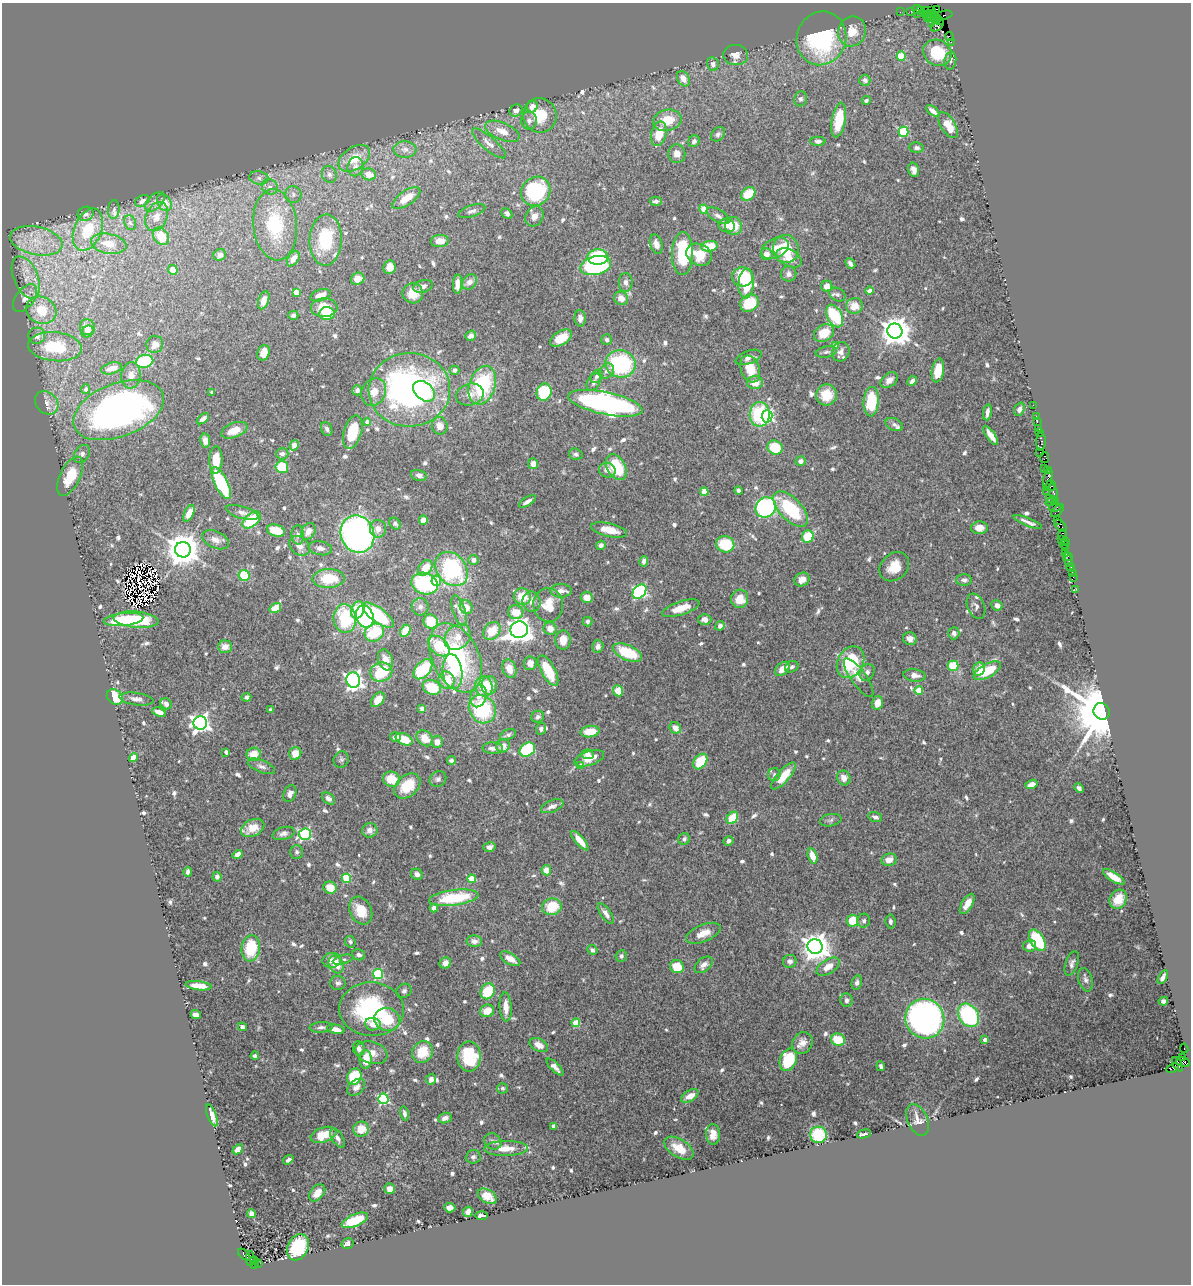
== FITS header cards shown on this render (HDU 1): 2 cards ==
NAXIS1  =                 1189
NAXIS2  =                 1282

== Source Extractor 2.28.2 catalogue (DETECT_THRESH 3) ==
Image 1189 x 1282 px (HDU 1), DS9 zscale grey, 1 PNG px = 1 image px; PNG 1193 x 1286 px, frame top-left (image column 1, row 1282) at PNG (2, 3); each listed source drawn as its Kron ellipse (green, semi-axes under 4 px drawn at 4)
Background 1.49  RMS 0.035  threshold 0.104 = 3 sigma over >= 5 px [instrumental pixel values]
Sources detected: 740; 7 with non-positive FLUX_AUTO (blend fragments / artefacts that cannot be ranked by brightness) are neither listed nor drawn; of the other 733, the 500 brightest by FLUX_AUTO listed and drawn (233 fainter detections omitted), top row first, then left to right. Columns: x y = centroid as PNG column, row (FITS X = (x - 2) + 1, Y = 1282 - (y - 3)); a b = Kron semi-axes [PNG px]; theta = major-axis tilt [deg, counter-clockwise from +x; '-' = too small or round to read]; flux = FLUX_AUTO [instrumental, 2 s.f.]
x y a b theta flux
917 9 5 3 - 210
937 9 2 2 - 24
921 10 3 2 - 80
925 10 2 2 - 26
911 11 2 2 - 26
931 11 3 2 - 76
900 12 2 2 - 24
917 13 3 2 - 30
925 14 2 2 - 64
929 15 5 2 - 140
933 15 3 2 - 95
944 15 9 3 13 170
927 19 3 2 - 210
936 19 5 4 - 270
940 20 4 3 - 160
931 23 2 2 - 110
938 26 7 4 38 510
852 31 15 13 70 36
949 37 4 2 - 140
821 38 27 24 69 300
951 42 2 2 - 41
937 53 14 12 -28 96
736 55 12 10 -4 16
901 56 5 4 - 97
950 61 9 6 79 6.8
713 64 7 6 - 8.3
683 79 8 6 -60 22
865 80 5 5 - 9.4
801 99 7 6 - 6.6
866 100 4 4 - 6.2
532 106 6 5 - 19
516 111 7 5 28 14
933 111 8 4 -39 13
540 115 17 16 - 73
667 120 14 10 12 54
839 120 17 7 80 87
529 121 9 7 80 11
948 125 14 7 -58 42
502 131 18 8 -23 33
904 132 5 5 - 160
659 134 12 7 76 59
718 134 8 6 47 6.6
694 141 6 5 - 7.3
818 141 7 4 0 7.5
489 143 21 6 -41 18
917 148 7 5 -7 7.3
405 149 11 8 -4 13
677 154 9 8 - 18
354 158 17 11 34 45
355 167 10 7 76 13
914 170 7 5 -74 11
329 174 9 7 -66 9.2
369 174 7 6 - 23
259 178 10 6 -11 11
270 187 8 7 - 13
536 191 15 14 - 210
293 194 8 8 - 9.3
748 194 8 6 41 57
406 198 16 7 34 37
142 201 8 5 31 10
656 201 6 4 3 7.2
155 202 12 7 46 10
164 203 9 6 -56 26
704 209 4 4 - 52
114 210 9 5 85 7
472 211 14 5 18 9.4
507 213 6 4 -44 6.8
86 214 8 7 - 6.6
534 216 10 8 60 16
718 216 13 6 -29 11
156 217 15 10 65 25
130 223 7 5 -67 6.1
275 225 35 22 -85 180
727 225 8 6 -13 20
733 226 9 8 - 47
88 230 22 13 68 81
161 236 9 7 -55 44
326 240 25 16 87 130
36 241 26 14 -12 75
440 241 9 6 7 20
109 244 18 10 -11 35
656 244 10 6 -75 15
709 246 8 5 8 54
775 248 14 9 28 26
786 249 14 12 -80 85
683 254 21 10 89 160
767 254 6 6 - 17
220 255 6 5 - 12
699 255 13 10 -27 56
598 257 10 8 2 130
789 258 13 8 -28 26
293 259 8 5 56 19
850 263 6 3 -51 7.4
596 266 16 9 14 270
390 267 7 6 - 20
173 270 5 4 - 23
789 274 7 7 - 11
26 277 22 12 -67 45
743 277 10 9 - 110
358 279 7 6 - 24
469 282 8 6 40 14
626 282 9 7 -89 11
458 284 9 4 87 16
746 284 15 7 87 75
423 286 10 6 16 10
827 286 5 5 - 18
870 291 4 4 - 22
296 292 4 4 - 34
413 293 10 10 - 40
321 295 10 5 17 17
837 295 8 6 -29 7.3
25 298 16 9 53 24
621 298 7 6 - 21
264 300 9 5 71 20
749 303 10 8 31 82
855 306 8 7 - 30
324 308 13 9 1 52
41 310 15 13 -27 78
327 314 7 6 - 57
293 315 5 4 - 6.7
835 316 12 7 -63 150
580 318 8 5 -86 13
87 327 8 7 - 30
895 331 7 7 - 3600
87 332 6 5 - 11
824 333 10 8 30 45
37 336 8 8 - 16
471 336 5 5 - 9.7
561 338 12 7 32 46
607 340 5 5 - 7.6
155 344 9 8 - 16
836 345 4 4 - 32
55 347 27 14 -6 130
826 352 10 5 10 6.8
841 352 10 8 67 12
264 353 8 6 73 21
749 357 13 6 20 13
145 361 9 6 14 130
621 364 15 13 -11 240
112 368 10 5 15 24
750 369 14 9 -69 49
454 370 5 4 - 6.9
938 370 12 6 80 42
607 371 8 7 - 11
131 375 13 9 83 20
597 376 7 5 54 6.2
889 380 9 6 39 17
912 381 5 4 - 10
594 382 9 6 60 8.8
755 383 8 6 1 28
482 385 20 13 72 200
86 389 5 4 - 9.7
357 390 5 5 - 8.7
409 390 41 37 3 840
424 391 12 8 -38 100
212 392 3 3 - 6.2
374 392 14 12 62 29
544 392 8 7 - 140
470 395 14 10 15 23
826 395 11 10 - 41
871 402 15 7 86 79
47 403 13 10 -45 18
605 403 38 11 -12 780
1033 405 2 2 - 47
1019 409 7 5 70 11
118 410 47 26 21 1100
987 412 8 3 81 9.8
760 414 12 10 90 170
767 416 6 5 - 290
1036 416 2 2 - 84
203 419 7 4 39 9.4
367 422 4 4 - 13
1037 422 2 2 - 55
894 424 9 6 -24 7
440 426 9 7 -75 22
327 429 7 5 -67 6.4
1039 429 4 3 - 400
234 430 13 7 21 32
353 432 17 9 73 82
1040 433 3 3 - 180
991 435 11 4 -56 23
205 440 7 5 -80 15
1041 442 9 5 90 390
294 445 5 4 - 34
775 448 8 7 - 70
1040 452 2 2 - 59
82 454 10 7 57 11
282 454 6 5 - 9.1
576 454 7 5 -18 6.7
1045 457 5 4 - 130
216 460 14 6 89 41
801 461 5 5 - 9.6
533 464 5 5 - 21
282 467 6 6 - 70
616 467 14 9 -59 120
1044 468 2 2 - 61
607 470 8 7 - 17
1048 470 3 3 - 98
419 475 8 5 -14 8.8
70 476 21 10 64 73
1048 479 12 4 80 940
221 483 17 6 -64 200
1051 486 6 5 - 660
1046 490 2 2 - 100
738 491 4 3 - 7
704 492 4 4 - 65
1053 492 9 4 -75 410
1049 498 4 2 - 140
527 501 9 4 31 10
1051 501 6 4 41 430
1056 502 3 2 - 100
766 507 10 9 - 510
1055 507 6 3 9 360
791 509 22 11 -46 150
1057 511 8 3 46 330
189 513 9 4 63 22
242 513 17 6 -17 12
252 520 11 6 39 110
423 520 4 4 - 18
1058 520 3 2 - 310
1028 522 15 3 -22 11
395 524 6 5 - 7.1
1060 525 7 4 -44 240
979 528 8 6 5 23
378 529 9 8 - 17
609 530 18 6 -13 33
276 531 9 5 -14 48
308 531 9 6 59 19
357 534 19 16 -68 930
298 535 9 6 -87 9.2
1062 535 5 3 - 560
808 536 6 6 - 68
216 540 14 8 -23 16
1061 540 4 3 - 230
1065 541 2 2 - 190
725 544 9 8 - 93
1065 544 5 3 - 190
601 545 5 4 - 8.8
299 546 11 8 -42 17
320 548 12 7 -10 12
1066 548 3 2 - 92
183 550 8 8 - 5100
1065 553 3 2 - 120
1068 556 4 3 - 48
1068 559 8 4 -66 160
474 560 5 5 - 12
644 561 5 4 - 8.9
894 567 16 13 44 42
425 568 9 6 51 37
1071 568 4 4 - 240
452 569 18 14 -51 280
1072 572 2 2 - 33
244 575 5 5 - 91
1073 577 2 2 - 55
328 578 16 9 1 71
802 580 8 6 31 15
964 580 8 5 1 7.7
436 581 5 4 - 66
425 583 13 10 -19 220
1076 589 3 2 - 36
561 591 10 6 0 13
639 592 8 5 49 470
522 596 8 8 - 52
587 597 6 5 - 25
740 599 9 8 - 36
532 602 10 9 - 16
548 605 17 15 -85 44
997 605 5 5 - 12
976 606 13 8 -68 9
420 607 8 8 - 10
466 607 7 6 - 25
275 608 6 4 36 38
681 608 19 7 18 34
358 610 9 6 68 54
459 611 16 6 -72 15
516 612 7 7 - 37
378 615 18 7 -37 170
365 616 12 8 -72 230
345 618 14 11 -84 140
123 620 20 6 6 120
136 620 22 8 -5 150
705 620 6 5 - 12
587 621 5 5 - 6.1
431 622 7 7 - 61
720 626 5 4 - 11
550 629 6 6 - 19
519 630 9 8 - 1900
405 631 6 5 - 45
492 631 10 7 49 51
374 633 10 8 29 110
954 633 6 5 - 8.6
458 637 14 11 43 36
910 639 7 6 - 13
563 640 10 7 86 25
439 646 12 8 -41 81
598 646 6 5 - 9.9
225 647 7 6 - 23
627 653 15 7 -23 98
456 658 37 23 -64 330
385 660 11 7 -72 22
851 662 17 12 59 140
530 663 7 6 - 15
953 666 5 5 - 66
792 667 7 5 23 6.8
423 669 11 7 49 110
509 669 9 7 -71 28
782 669 8 5 43 31
979 669 7 5 64 29
548 671 17 7 -61 71
987 671 15 6 29 81
381 672 11 9 15 100
452 672 17 10 -83 43
867 672 9 7 62 11
914 675 11 6 -7 15
859 678 23 7 -54 18
353 680 8 6 -78 960
446 680 9 8 - 54
489 685 9 8 - 30
484 686 10 8 -76 72
432 687 9 7 -24 75
919 690 4 4 - 56
618 691 5 5 - 31
478 696 11 8 74 16
115 697 9 7 -42 91
246 697 5 4 - 6
136 699 17 6 -8 13
378 700 8 5 50 32
877 703 7 5 75 23
166 704 6 5 - 9.6
422 708 4 4 - 6.8
482 709 15 12 -52 190
270 710 3 3 - 6
1102 711 8 8 - 25000
159 712 7 4 -18 16
538 717 6 6 - 7.3
200 723 7 6 - 1100
675 728 6 5 - 18
541 729 6 5 - 7.7
590 732 9 5 7 48
508 735 8 5 24 7.2
395 737 5 5 - 8.8
425 738 9 7 -45 32
404 739 9 5 -25 49
437 742 6 5 - 18
503 746 7 6 - 23
493 748 10 5 -1 14
527 750 8 6 34 170
226 752 4 3 - 12
295 753 6 6 - 31
254 754 7 6 - 37
588 754 6 4 -8 8.6
133 757 5 4 - 29
589 758 15 7 18 32
341 759 8 7 - 6.6
452 760 4 4 - 6.8
700 762 8 6 52 76
261 766 14 6 -22 10
581 766 4 4 - 21
774 775 6 6 - 6.4
783 776 17 6 48 58
844 778 7 6 - 18
391 779 8 7 - 49
438 779 9 7 32 7.8
1031 784 6 4 15 13
407 786 15 10 43 66
1079 788 5 4 - 7.6
290 794 9 6 65 14
328 799 7 5 -40 11
552 806 12 6 22 14
875 817 7 5 -18 8.2
732 818 7 5 53 71
831 820 11 6 10 7.2
253 828 12 8 26 41
370 830 8 7 - 15
283 833 11 6 15 9.9
305 834 6 5 - 320
684 839 6 5 - 6.5
580 841 12 4 -49 30
728 841 5 4 - 8
489 847 6 5 - 11
297 852 7 6 - 5.9
238 854 5 4 - 17
812 856 7 4 -75 33
889 860 8 6 13 26
546 870 5 4 - 21
188 872 5 3 - 6.9
417 874 6 5 - 11
217 877 5 4 - 11
1114 877 12 4 -32 24
346 878 4 4 - 110
472 879 4 4 - 63
330 888 6 6 - 38
454 898 25 8 7 130
1118 899 10 8 60 32
967 904 11 5 60 28
552 907 10 8 12 67
434 908 4 4 - 13
361 911 14 10 -64 52
606 913 12 5 -55 13
852 921 6 5 - 67
864 921 7 6 - 6.9
890 921 7 5 -83 6.7
703 933 18 8 22 32
1037 940 12 6 -58 160
474 941 8 5 -1 13
350 942 6 5 - 5.9
1030 946 6 5 - 18
815 947 7 7 - 3000
251 948 13 9 82 110
592 950 5 4 - 6
359 955 7 5 -14 7.7
621 956 6 5 - 6.6
510 959 11 5 -30 25
332 960 9 7 8 16
343 960 10 4 15 5.9
790 961 7 6 - 9.7
445 963 6 5 - 16
336 964 9 7 -66 36
1072 964 13 6 71 9.6
704 965 10 6 39 15
677 967 7 6 - 53
828 967 13 7 33 29
378 974 5 5 - 200
1163 977 7 3 59 11
1085 980 12 7 -74 9.9
857 982 7 5 76 7.8
338 983 8 7 - 7.5
199 986 13 4 -6 35
404 991 8 6 36 6.7
488 991 8 6 58 80
847 1000 7 6 - 7.4
1163 1001 4 4 - 8.7
506 1007 14 6 -87 25
371 1009 32 27 -3 270
487 1011 7 6 - 33
196 1015 5 4 - 17
969 1015 12 9 -56 250
387 1019 13 11 -16 65
925 1019 20 19 - 960
576 1023 4 4 - 73
373 1024 8 6 -6 24
242 1027 4 3 - 8.9
321 1027 11 5 4 8.1
336 1029 9 4 -13 22
838 1040 7 6 - 62
985 1040 4 4 - 12
803 1043 11 10 - 20
539 1045 10 6 -27 20
1184 1048 5 3 - 670
359 1049 7 6 - 11
422 1052 11 10 - 61
371 1053 16 11 -17 25
255 1056 4 4 - 7.3
469 1057 15 11 -89 140
1182 1058 3 2 - 520
366 1060 9 6 87 45
788 1060 11 8 68 150
1183 1062 7 4 -13 560
1178 1064 8 4 -64 900
881 1066 5 3 - 6.9
555 1067 11 4 -45 12
1173 1068 6 4 22 360
354 1077 8 7 - 100
431 1079 6 5 - 11
356 1087 10 7 42 14
502 1088 5 5 - 5.9
690 1096 9 5 33 28
383 1099 5 5 - 270
404 1113 7 4 -78 7.5
212 1115 11 4 -69 16
445 1118 7 5 18 10
918 1120 17 10 -66 19
554 1126 4 4 - 7
361 1129 8 7 - 38
713 1134 10 7 -89 22
864 1134 7 3 14 11
323 1135 13 7 18 43
818 1135 8 8 - 110
338 1138 11 5 -59 10
493 1141 9 7 -33 9.6
506 1148 22 7 1 33
679 1148 16 9 -32 39
238 1149 6 4 41 18
473 1157 7 6 - 6.5
288 1160 5 3 - 5.9
390 1189 5 5 - 19
317 1193 10 6 50 23
487 1196 10 6 -32 29
450 1208 5 4 - 15
468 1212 5 4 - 13
251 1214 4 4 - 13
481 1216 6 3 0 9.1
355 1220 14 6 23 86
348 1243 6 5 - 8.9
298 1247 14 10 63 140
244 1255 7 4 -43 360
250 1259 7 3 89 480
254 1261 4 3 - 200
258 1263 3 2 - 380
254 1265 3 3 - 250
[233 fainter detections neither listed nor drawn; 7 non-positive-flux detections neither listed nor drawn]